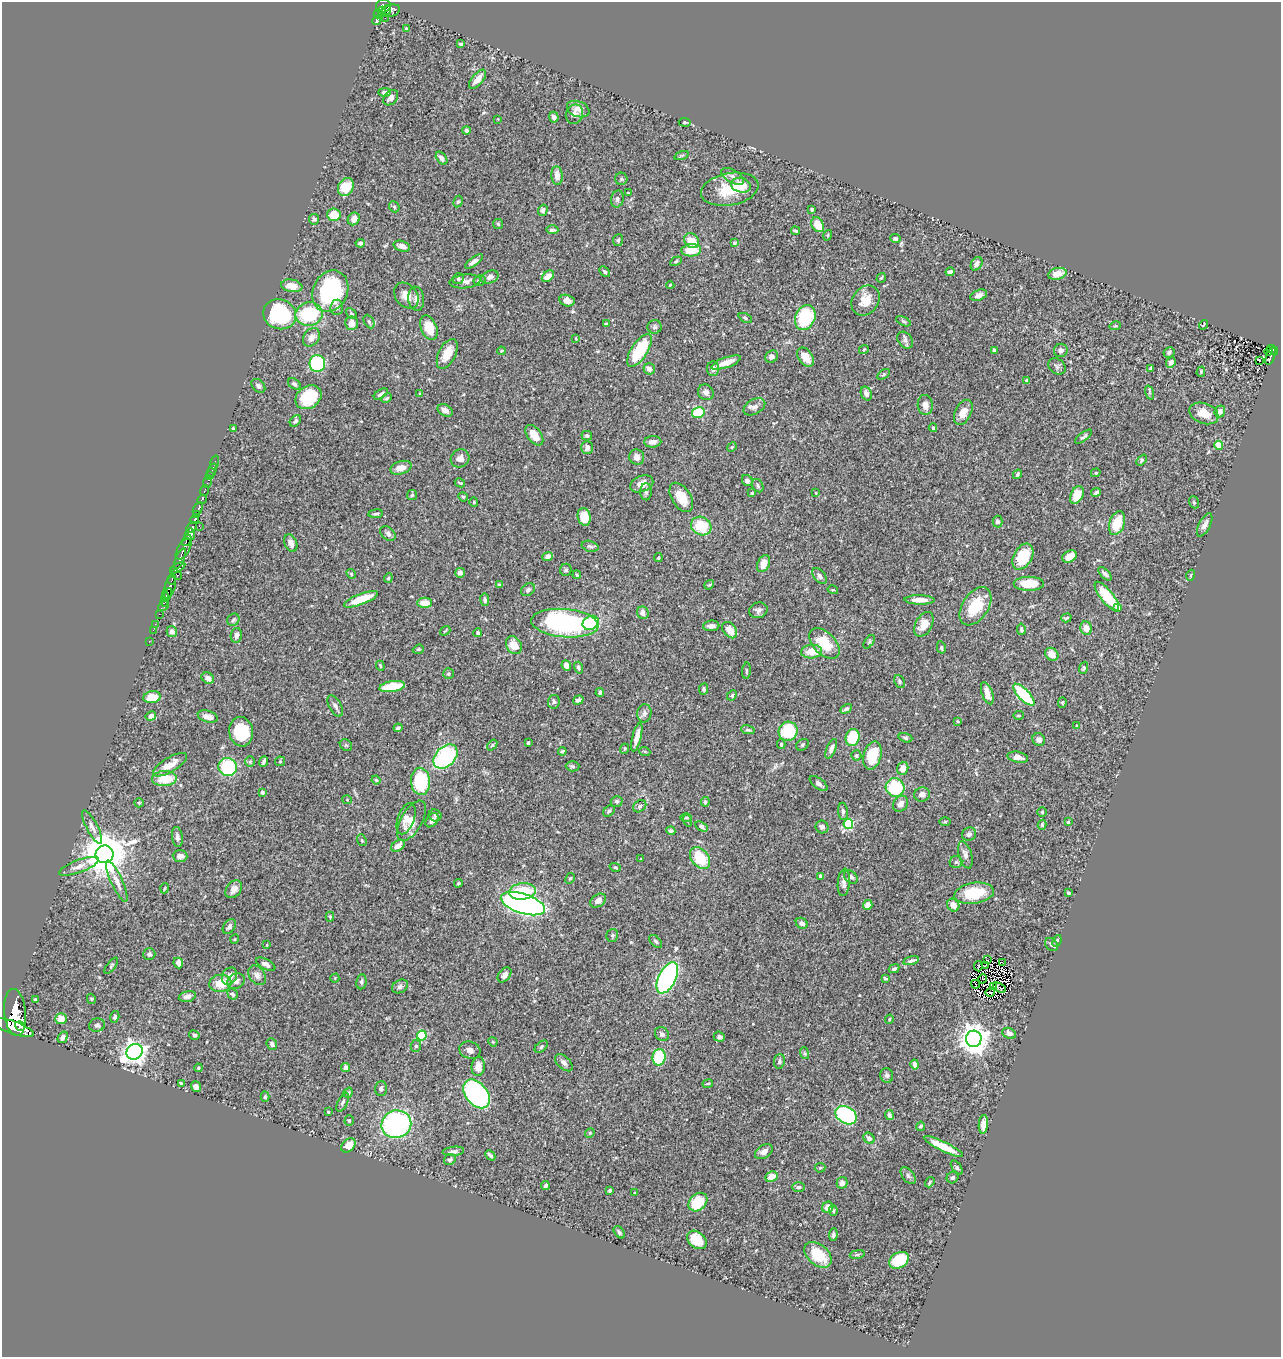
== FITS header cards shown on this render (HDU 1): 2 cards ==
NAXIS1  =                 1279
NAXIS2  =                 1355

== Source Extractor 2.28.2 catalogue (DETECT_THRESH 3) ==
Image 1279 x 1355 px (HDU 1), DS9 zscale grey, 1 PNG px = 1 image px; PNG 1283 x 1359 px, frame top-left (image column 1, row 1355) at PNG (2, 2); each listed source drawn as its Kron ellipse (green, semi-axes under 4 px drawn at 4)
Background 0.911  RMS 0.028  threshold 0.083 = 3 sigma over >= 5 px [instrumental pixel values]
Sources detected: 461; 5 with non-positive FLUX_AUTO (blend fragments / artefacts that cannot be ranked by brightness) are neither listed nor drawn; the other 456 listed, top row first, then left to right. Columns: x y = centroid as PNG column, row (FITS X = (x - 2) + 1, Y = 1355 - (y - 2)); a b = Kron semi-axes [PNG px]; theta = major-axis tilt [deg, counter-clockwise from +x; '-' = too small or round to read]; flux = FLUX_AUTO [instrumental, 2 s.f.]
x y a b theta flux
383 6 7 6 - 560
387 10 4 3 - 210
390 11 10 6 16 390
382 12 5 3 - 190
378 14 4 3 - 54
385 18 2 2 - 49
377 21 4 4 - 230
406 29 3 3 - 2.3
460 44 4 3 - 2.7
478 79 11 5 50 16
384 92 6 4 1 5.6
391 98 9 6 48 8.1
578 109 12 7 -21 13
574 114 10 8 68 7
554 117 5 5 - 6.6
498 119 3 3 - 1.2
685 122 6 3 -4 2.5
466 130 4 4 - 4.9
682 155 7 3 19 2.2
442 158 7 4 -53 7.4
557 176 9 5 -84 13
733 176 12 6 -31 8.8
621 179 6 6 - 3.5
741 185 10 7 -14 32
346 187 9 7 62 46
730 189 29 16 11 62
628 193 3 2 - 1.3
617 199 8 6 75 4.5
458 201 6 4 60 2.7
394 207 6 5 - 2.9
543 210 5 4 - 6.1
812 210 3 3 - 2.4
334 215 7 6 - 33
314 219 5 5 - 3.9
354 219 7 5 55 13
498 224 5 5 - 2.5
818 225 8 5 -61 29
552 230 6 4 -3 4.9
795 231 4 3 - 3
828 235 5 3 - 1.8
895 238 5 4 - 4.1
618 240 6 5 - 2.9
692 241 8 6 -39 25
360 243 5 4 - 3.9
734 243 4 3 - 3
402 246 8 5 -17 6.8
691 250 10 6 3 33
474 261 10 4 36 8
676 261 6 4 30 2.6
977 264 7 5 58 8.8
605 272 6 4 -44 3
950 272 4 4 - 6.4
1057 274 9 5 13 21
548 276 7 5 41 16
490 277 9 6 22 8.5
881 278 5 2 - 2
458 279 6 5 - 3.4
479 280 6 5 - 3.5
465 281 15 6 6 9.4
670 285 4 2 - 1.4
292 286 11 6 -11 21
330 291 21 17 64 210
979 295 9 5 20 7.2
406 296 14 10 -50 17
416 299 12 8 -82 7
866 300 16 13 55 28
567 301 7 5 -15 14
337 307 7 6 - 5.8
351 313 6 4 -47 2.6
280 314 17 14 -21 140
309 314 13 12 - 110
805 317 13 9 67 110
745 318 7 4 -27 3.2
903 321 8 4 -27 2.9
369 322 7 5 -64 3.9
351 323 7 6 - 15
606 323 4 4 - 2.3
1203 325 5 2 - 1.6
1115 326 6 3 17 2
655 327 7 7 - 4.6
429 328 13 8 -68 32
311 337 10 7 53 12
576 338 4 2 - 1.3
905 340 9 7 -52 6.6
864 349 5 3 - 1.5
639 350 19 8 57 110
994 350 4 3 - 4.5
1061 350 7 6 - 6.8
1272 350 6 4 -37 120
501 351 4 3 - 1.7
1269 351 4 3 - 21
1169 352 6 5 - 4.1
447 354 16 8 63 30
1271 356 9 3 71 130
772 357 7 5 37 6.5
806 357 11 7 -53 18
1259 360 3 2 - 2.9
1171 362 5 4 - 8.8
726 363 16 5 20 20
317 364 8 8 - 130
1057 366 9 7 -39 4.9
1151 368 3 3 - 2.1
649 369 6 5 - 7.9
713 369 7 6 - 7.4
1201 372 5 4 - 1.9
884 374 7 4 31 2.6
1027 380 3 3 - 3.8
294 384 7 5 -36 4.6
258 386 8 5 -44 5.1
706 392 8 7 - 8.9
1149 392 7 4 -72 2.9
381 394 8 4 33 4.2
420 394 4 4 - 2.4
866 394 7 5 -66 9.6
308 397 14 11 33 97
387 398 5 3 - 2.4
925 405 10 7 -84 10
754 407 12 7 30 8.9
445 410 8 5 -29 8.5
1220 411 6 5 - 7.1
963 412 13 8 63 18
698 413 6 5 - 82
1204 413 15 10 -21 26
295 421 6 4 47 3.7
233 428 3 3 - 2.9
933 428 4 3 - 3.4
534 435 12 7 -53 23
587 436 5 4 - 3.8
1083 437 10 4 38 4.2
653 442 8 6 3 11
1219 445 4 4 - 47
587 447 7 5 -90 6.7
732 447 5 4 - 2
637 457 8 7 - 11
460 458 9 9 - 12
1141 460 6 4 47 2.8
215 462 7 2 70 13
401 468 11 6 17 16
212 471 7 2 66 21
1096 473 5 4 - 2.5
1017 474 5 3 - 3.1
210 475 2 2 - 8.5
747 481 6 5 - 6.4
207 482 6 2 71 28
460 483 5 3 - 2.2
642 484 12 8 22 15
758 486 7 5 -63 3.4
204 491 5 3 - 24
646 492 8 5 -90 4.2
1096 492 5 3 - 4.2
752 493 4 3 - 2
816 493 4 2 - 1.2
412 495 5 5 - 2.8
1077 495 9 6 65 31
463 497 5 4 - 2
681 497 16 9 -58 33
202 499 5 3 - 160
474 502 4 4 - 1.9
1194 502 6 5 - 3
198 509 7 3 59 730
196 514 4 3 - 560
376 514 7 3 6 2.9
584 517 9 6 -77 29
195 519 4 3 - 570
997 522 6 5 - 6.9
1117 523 12 7 70 51
1205 525 13 5 62 11
199 526 2 2 - 15
701 526 10 9 - 62
191 527 6 3 50 580
190 534 6 5 - 1300
388 534 9 6 -41 5.3
187 540 6 3 56 490
291 543 9 6 -67 10
590 546 8 5 -14 4.5
184 549 12 5 58 570
548 556 5 4 - 8.4
1023 557 14 9 60 63
1069 557 8 5 27 18
658 558 4 3 - 2.1
180 559 11 4 67 320
763 564 9 6 65 24
178 568 8 4 30 300
566 570 6 6 - 3.9
460 573 5 5 - 8.9
351 574 5 4 - 2.5
1105 574 8 4 -46 4.6
177 575 6 3 -41 140
577 575 4 3 - 1.8
1191 575 5 3 - 2.3
820 576 9 5 -51 6.4
388 578 5 4 - 2.4
172 579 5 3 - 160
1029 584 15 7 1 38
499 585 4 4 - 2.4
709 585 5 4 - 2.4
170 587 12 5 72 730
528 590 7 5 37 4.8
833 590 5 3 - 1.7
167 594 6 3 59 540
1107 596 18 6 -51 71
165 599 7 4 85 430
361 599 18 5 21 48
485 600 6 4 -82 4.9
919 600 15 4 -1 19
424 603 7 5 0 21
163 606 6 4 40 200
975 606 21 13 57 58
1118 607 4 4 - 13
758 610 9 7 19 6.5
643 613 6 6 - 8.1
159 614 2 2 - 15
1066 618 5 3 - 2.5
233 620 7 5 45 3.8
565 623 34 14 -5 370
591 623 8 6 30 76
155 624 2 2 - 6.2
924 624 13 8 61 23
711 626 8 5 5 9
1086 628 6 6 - 17
1021 629 6 4 -82 2.8
153 630 2 2 - 11
730 630 9 6 -52 19
445 631 5 3 - 1.7
172 632 5 5 - 8.6
478 633 4 3 - 3.3
236 635 7 5 79 6.6
149 641 2 2 - 12
869 642 8 4 55 2.8
824 644 18 11 -46 50
514 645 9 7 -58 25
941 647 6 4 -76 3
418 649 6 4 20 2.4
811 652 10 7 4 28
1052 654 7 6 - 16
380 666 5 3 - 2.3
566 666 5 4 - 9.2
578 668 6 4 -75 4.4
1084 668 6 4 69 2.8
746 671 8 3 86 2.7
448 674 5 5 - 2.9
208 678 6 5 - 8.6
899 681 7 5 -63 3.8
392 686 13 5 9 61
704 689 6 4 82 2.9
600 692 4 4 - 5.3
987 693 11 5 -70 17
732 695 5 4 - 2.6
1024 695 14 5 -47 130
152 697 9 6 8 35
578 700 5 4 - 4.3
554 702 7 6 - 4.2
1062 702 5 4 - 2.4
335 706 12 6 -60 6.4
846 709 6 4 30 4.4
644 713 9 7 82 6.5
1018 715 5 4 - 2.2
151 716 5 4 - 8.7
208 717 10 5 -16 13
958 721 4 2 - 1.6
1077 726 4 2 - 1.4
398 728 4 3 - 3.1
748 730 7 4 -13 3
788 731 10 9 - 110
241 732 15 12 -81 71
637 737 15 4 76 16
853 737 8 6 76 62
905 738 7 4 -18 3.4
1039 740 7 6 - 7.7
528 743 3 3 - 2.6
781 744 5 4 - 2.2
346 745 6 5 - 2.8
492 745 6 3 52 2.1
802 745 7 5 35 3.1
624 749 5 3 - 1.7
831 749 10 4 67 8.2
562 751 4 3 - 3
645 752 5 3 - 2
856 755 5 5 - 3.3
872 756 14 9 75 54
446 757 14 9 45 210
1018 757 10 5 -11 12
280 761 5 5 - 2.1
250 762 5 5 - 2.7
264 762 5 3 - 4.7
170 765 19 7 31 22
572 766 7 5 -2 3.2
228 767 9 9 - 110
903 768 6 5 - 14
164 779 12 7 3 48
376 780 4 4 - 2.4
421 781 14 9 -85 110
819 784 10 5 -37 5.9
895 787 9 9 - 96
262 792 4 3 - 3.6
922 794 8 7 - 8.2
347 800 5 4 - 1.7
617 801 6 5 - 3.3
705 802 5 4 - 3.1
139 803 5 4 - 2.4
901 804 8 7 - 10
640 806 7 5 39 6.8
609 811 6 4 38 4.3
843 811 8 5 -85 4.7
1042 812 4 4 - 2.5
435 815 6 6 - 3.5
686 817 6 4 1 2.4
406 819 16 8 70 12
432 820 8 5 54 8.7
411 821 22 10 60 25
687 821 6 3 -73 2.6
945 822 6 4 2 2.1
1068 822 3 3 - 2.8
848 824 5 5 - 130
1042 825 5 3 - 2.4
92 827 19 5 -62 9.8
701 827 7 4 -32 4
822 827 6 6 - 5.5
671 831 5 4 - 3.3
969 834 7 6 - 5.5
177 837 10 5 -82 6.5
362 840 6 4 -68 2.4
398 846 7 5 34 13
105 854 9 9 - 7300
965 855 14 6 -73 8.4
180 856 7 6 - 8.6
700 858 12 8 -51 61
641 859 3 2 - 1.7
956 862 6 6 - 4
79 866 21 6 21 13
615 867 6 4 -18 2.3
821 876 3 3 - 6.9
851 877 7 5 -42 6.2
570 878 6 4 60 2.4
117 881 22 6 -66 15
844 882 14 6 85 11
458 883 4 3 - 2
165 888 5 3 - 1.7
234 889 10 7 52 10
522 891 13 8 6 66
974 893 20 10 9 66
1068 893 4 3 - 2.8
598 901 9 6 32 11
523 904 23 9 -18 1000
868 905 5 4 - 14
953 905 7 5 -54 13
330 917 5 4 - 2
802 923 6 5 - 6.2
229 927 8 5 58 6.7
612 935 6 6 - 3.7
235 939 5 3 - 1.5
656 941 8 5 -45 3.4
1057 941 6 4 69 3.7
267 945 4 2 - 1.3
1052 945 7 5 -44 3.7
149 954 6 6 - 4.4
987 960 3 2 - 2.1
911 961 8 4 14 5
1002 962 3 2 - 0.43
178 963 5 4 - 7.2
266 964 10 5 -28 8.1
986 965 3 2 - 0.45
111 966 10 3 51 2.3
978 966 5 2 - 2.2
894 969 5 4 - 4.1
257 975 11 7 -56 8.7
504 975 8 5 49 11
229 976 9 7 63 18
335 978 5 3 - 1.7
667 978 17 8 63 420
885 979 4 3 - 2.8
983 979 5 3 - 1
236 981 9 7 28 8.5
361 982 7 5 81 4.1
220 983 11 8 7 32
975 984 4 2 - 0.94
400 986 8 6 32 6.2
993 987 3 2 - 2.1
1000 988 7 2 -28 0.41
990 992 5 3 - 0.26
233 994 6 4 -55 3.8
187 996 9 5 14 6.5
35 999 3 3 - 2.3
91 999 5 4 - 2
15 1012 23 11 -85 7200
115 1017 6 4 73 3.5
61 1019 6 5 - 18
889 1019 4 4 - 2
97 1025 8 7 - 5.9
20 1026 5 3 - 750
13 1027 22 6 -19 4600
1009 1033 7 5 -22 9.4
662 1034 8 6 -44 5.4
194 1035 5 4 - 4.2
422 1036 5 5 - 100
63 1037 6 4 56 7.6
719 1037 5 5 - 3.9
974 1039 8 8 - 2400
493 1042 5 4 - 1.9
272 1044 6 5 - 5.8
416 1046 6 5 - 3.9
541 1047 8 4 41 3.4
470 1050 11 8 -19 9.7
135 1052 8 7 - 1300
804 1053 6 4 -71 2.3
659 1057 8 6 79 80
779 1061 7 5 83 4.3
564 1063 10 6 -44 7
915 1064 5 3 - 6.7
478 1066 10 6 83 15
198 1068 4 4 - 1.9
346 1068 4 4 - 7
887 1075 7 6 - 4.6
181 1083 4 2 - 2.6
708 1084 5 3 - 1.9
196 1087 6 5 - 7.4
381 1089 7 6 - 5.5
348 1093 5 4 - 2.9
477 1094 16 10 -51 250
265 1097 5 4 - 2.9
343 1102 10 5 64 5.1
328 1112 3 3 - 1.9
846 1115 11 8 -31 290
889 1115 5 4 - 4.3
349 1120 5 4 - 2.5
396 1124 15 13 20 310
983 1124 9 4 84 15
921 1126 5 4 - 3.4
590 1133 5 4 - 2.4
869 1138 6 5 - 6.1
348 1145 8 6 44 22
943 1146 22 4 -26 36
453 1151 11 4 6 5.8
764 1152 10 6 34 10
490 1155 6 3 -46 4
450 1160 6 5 - 4
957 1167 8 4 -51 3.6
820 1168 5 5 - 2.3
908 1176 10 5 -52 4.4
771 1177 6 5 - 18
953 1178 6 5 - 4.2
930 1182 5 3 - 2.4
842 1183 6 5 - 10
545 1185 4 4 - 4.9
798 1187 6 5 - 3.9
610 1190 3 3 - 2.7
634 1193 4 2 - 1.4
698 1202 10 8 43 64
828 1207 6 5 - 15
833 1211 5 4 - 2.6
619 1232 7 4 -53 4.4
833 1235 6 4 84 3.8
697 1240 11 8 -40 38
857 1254 8 4 9 2.9
818 1255 16 10 -40 59
899 1260 10 7 31 74
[5 non-positive-flux detections neither listed nor drawn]